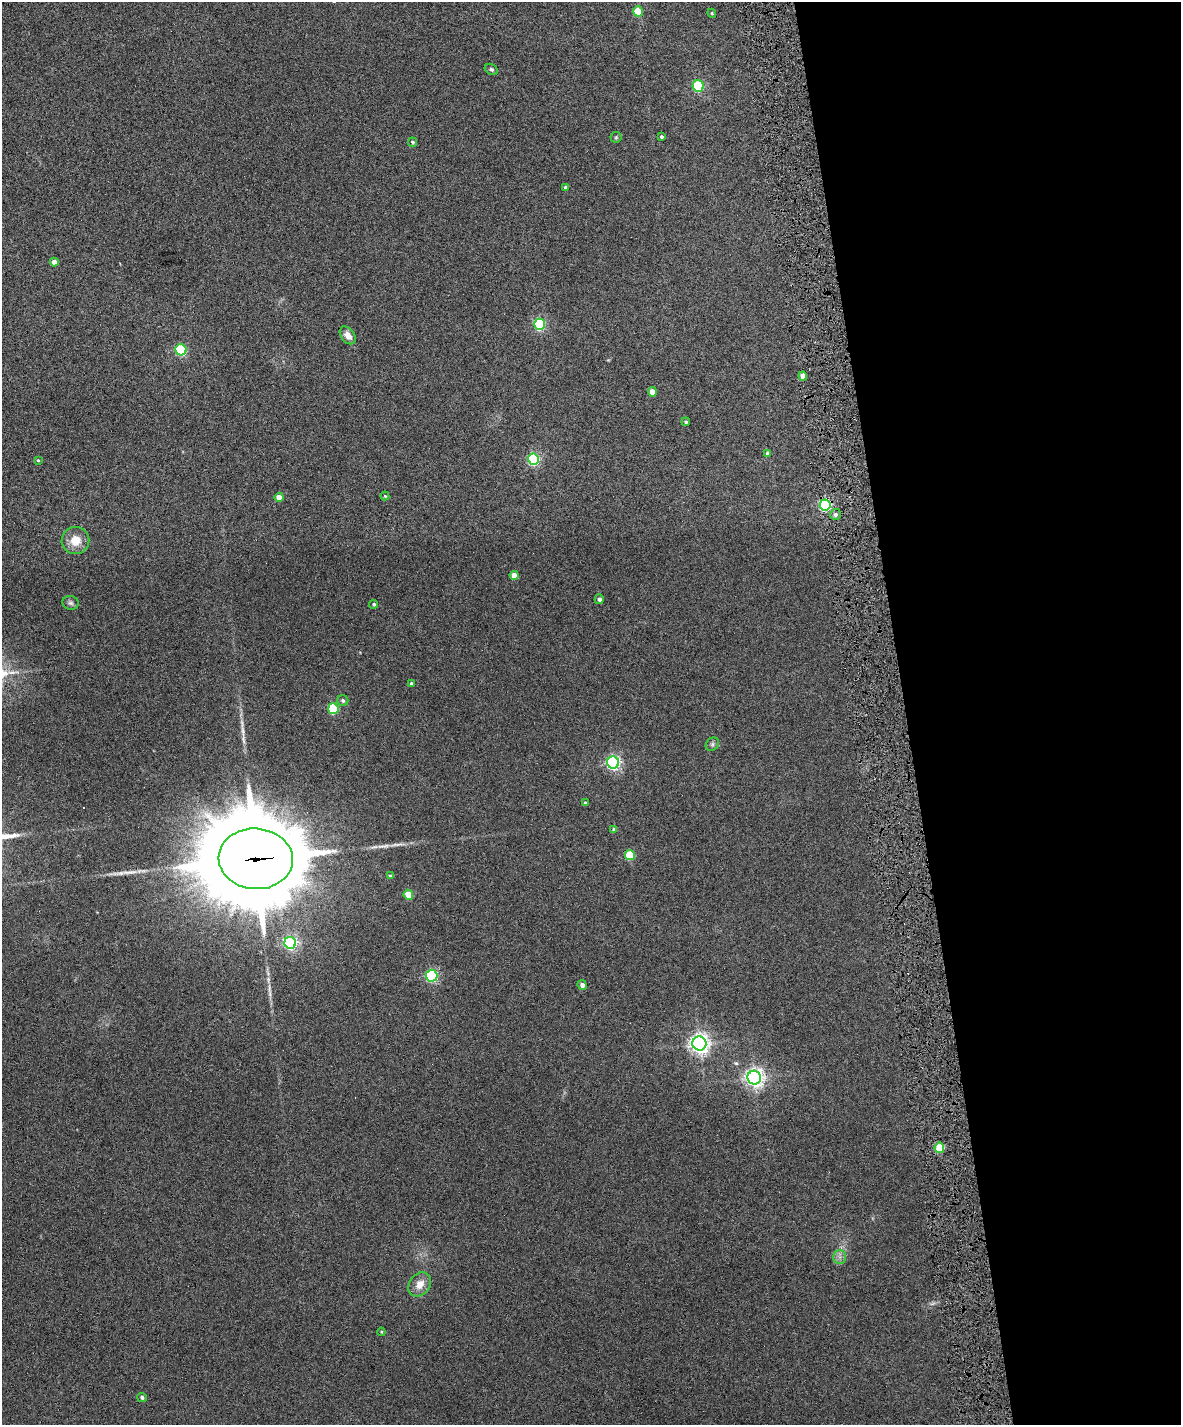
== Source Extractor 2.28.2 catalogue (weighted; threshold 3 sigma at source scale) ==
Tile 8 of 4 x 3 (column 4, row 2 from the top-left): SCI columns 3539-4717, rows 1560-2982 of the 4717 x 4648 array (HDU 1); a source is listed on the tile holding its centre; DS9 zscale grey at full resolution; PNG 1183 x 1427 px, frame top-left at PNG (2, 2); each listed source drawn as its Kron ellipse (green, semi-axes under 4 px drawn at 4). Shown black and unused: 24% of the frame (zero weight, under 6 of 12 exposures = <1% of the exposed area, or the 3 px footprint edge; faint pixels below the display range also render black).
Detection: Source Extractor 2.28.2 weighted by HDU 2 'WHT'; one run over the whole footprint, this tile lists its part. Background 0.0853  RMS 0.0036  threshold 0.0149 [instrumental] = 3 sigma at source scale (4.09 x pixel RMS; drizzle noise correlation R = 1.36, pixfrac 0.8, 0.05/0.05 arcsec/px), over >= 5 px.
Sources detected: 56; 1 too faint to see at this stretch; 3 cosmic-ray / hot-pixel residue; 4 long thin detections or spike segments (spike, bleed or trail) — neither listed nor drawn; the other 48 listed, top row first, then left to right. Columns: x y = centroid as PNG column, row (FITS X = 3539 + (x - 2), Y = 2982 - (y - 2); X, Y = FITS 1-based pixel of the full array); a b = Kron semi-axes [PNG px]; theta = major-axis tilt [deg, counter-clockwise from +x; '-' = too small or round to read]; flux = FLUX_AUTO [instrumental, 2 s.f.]
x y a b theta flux
638 11 5 5 - 8.8
712 13 4 4 - 0.33
491 69 7 5 -32 0.63
698 86 6 5 - 29
616 137 5 5 - 0.43
661 137 3 3 - 0.59
413 142 5 4 - 0.62
565 187 3 3 - 0.7
54 262 4 4 - 1.8
539 324 5 5 - 37
348 335 10 6 -53 2.4
181 350 6 5 - 33
803 376 4 4 - 4.8
652 392 4 4 - 4.2
686 422 4 4 - 0.56
768 453 4 4 - 1.1
534 459 5 5 - 45
38 460 4 3 - 0.3
385 496 4 4 - 0.38
279 497 4 4 - 3.3
825 505 5 5 - 46
835 514 5 5 - 0.97
75 540 14 13 - 5.3
514 575 4 4 - 2.9
599 599 5 4 - 0.98
70 603 8 7 - 0.86
374 604 4 4 - 0.53
411 683 4 3 - 0.58
343 700 5 5 - 0.73
333 709 5 5 - 21
712 744 7 6 - 0.7
613 762 6 6 - 80
585 803 4 4 - 0.52
614 830 4 4 - 1.1
630 855 5 5 - 13
256 859 37 30 -4 6700
390 876 4 4 - 0.49
408 895 5 4 - 8.2
290 943 6 5 - 63
432 976 6 5 - 44
582 985 5 4 - 1.5
699 1043 7 7 - 180
754 1078 7 6 - 160
939 1148 5 4 - 13
840 1257 7 6 - 1.2
420 1284 13 10 52 3.6
381 1332 4 4 - 0.32
142 1397 5 4 - 0.7
Overlapping masked pixels (flux is a lower limit): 2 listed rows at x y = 825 505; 256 859